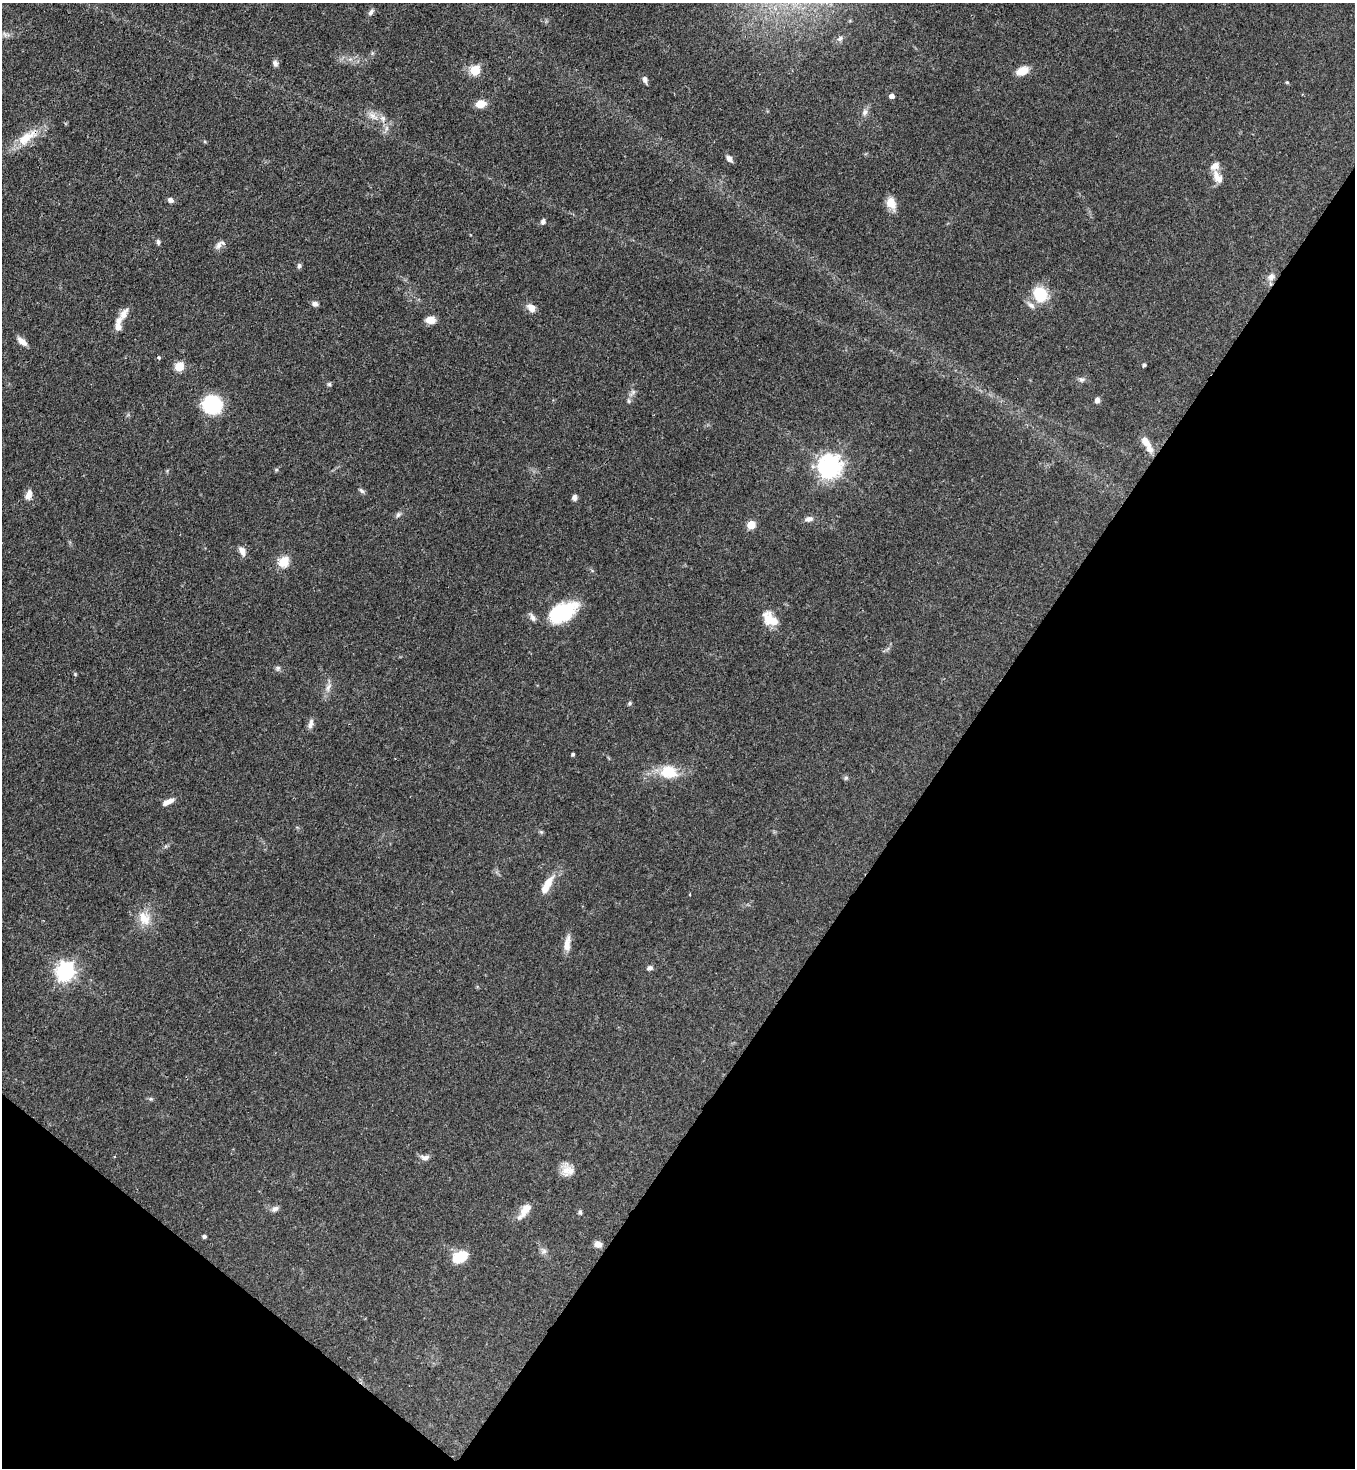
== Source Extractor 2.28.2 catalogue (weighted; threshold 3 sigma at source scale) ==
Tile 15 of 4 x 4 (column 3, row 4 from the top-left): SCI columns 2934-4286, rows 60-1525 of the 6004 x 5982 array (HDU 1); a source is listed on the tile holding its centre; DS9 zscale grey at full resolution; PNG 1357 x 1470 px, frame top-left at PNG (2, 3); no overlay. Shown black and unused: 34% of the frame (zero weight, under 3 of 4 exposures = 7% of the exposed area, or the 3 px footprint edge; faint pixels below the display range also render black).
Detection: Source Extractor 2.28.2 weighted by HDU 2 'WHT'; one run over the whole footprint, this tile lists its part. Background 0.0862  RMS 0.0038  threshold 0.0173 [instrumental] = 3 sigma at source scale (4.5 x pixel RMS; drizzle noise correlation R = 1.50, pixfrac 1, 0.05/0.05 arcsec/px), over >= 5 px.
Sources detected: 81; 6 inside a brighter listed object's ellipse — not listed separately; the other 75 listed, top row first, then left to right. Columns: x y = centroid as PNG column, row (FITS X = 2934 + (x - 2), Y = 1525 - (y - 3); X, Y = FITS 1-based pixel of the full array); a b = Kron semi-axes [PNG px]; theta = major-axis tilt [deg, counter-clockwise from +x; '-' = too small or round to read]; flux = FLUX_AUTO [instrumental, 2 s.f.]
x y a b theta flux
371 12 9 5 54 1.2
840 39 9 6 49 1.2
275 63 8 6 -72 1.3
475 70 5 5 - 25
1022 71 15 9 23 4.9
645 79 8 5 -68 1.5
1287 82 5 3 - 0.39
892 96 4 4 - 2
480 104 8 6 10 6.2
865 112 9 7 77 1.5
373 116 14 7 -41 2.7
26 138 33 13 35 8.9
729 159 9 6 -47 1.6
1216 174 18 8 88 3.7
170 200 7 6 - 1.2
891 203 14 11 -62 4.4
543 221 6 5 - 1.3
158 242 7 5 -90 0.74
219 244 15 7 45 1.7
299 266 7 5 89 0.81
1271 277 10 9 - 2
1040 295 12 10 -67 17
315 304 6 6 - 1.6
1031 305 12 6 -37 1.6
531 307 11 8 -39 2.9
124 314 16 8 60 3.2
430 320 10 7 3 3.6
118 326 15 7 89 3.9
22 341 13 6 -40 2.7
158 357 4 4 - 0.79
1144 365 4 3 - 0.83
179 366 5 5 - 17
1081 379 9 6 -9 1.2
329 384 5 5 - 0.64
633 392 7 6 - 1.1
1097 400 7 5 75 1.6
629 401 6 5 - 0.68
212 404 18 17 - 23
1145 441 15 9 -53 3.6
830 466 8 7 - 300
361 491 8 5 -44 0.89
29 494 12 7 71 2.6
574 497 7 6 - 1.2
398 515 8 5 63 0.89
809 519 11 6 11 1.7
751 525 5 5 - 13
242 551 12 8 -64 2.3
284 561 5 5 - 27
562 612 32 18 27 23
532 617 13 6 -61 1.3
770 619 21 12 -39 6.8
278 668 6 6 - 0.83
328 687 13 6 62 2
629 703 6 5 - 0.59
311 724 14 6 77 1.7
573 754 3 3 - 0.76
669 772 23 17 -10 10
846 778 6 5 - 0.65
170 801 11 6 24 2.1
541 832 5 5 - 0.54
547 884 21 8 58 5.5
144 918 21 15 -64 6.6
567 944 21 8 83 3.6
650 968 8 6 27 1.1
65 971 7 7 - 160
151 1099 6 4 -41 0.58
425 1157 12 7 -3 1.8
566 1170 18 12 70 4.2
275 1209 10 6 27 1.4
526 1209 19 9 54 4.5
580 1212 6 5 - 0.72
204 1236 4 4 - 0.94
598 1244 8 7 - 2.3
544 1251 7 7 - 1.2
460 1257 15 10 26 10
Overlapping masked pixels (flux is a lower limit): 1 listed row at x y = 26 138